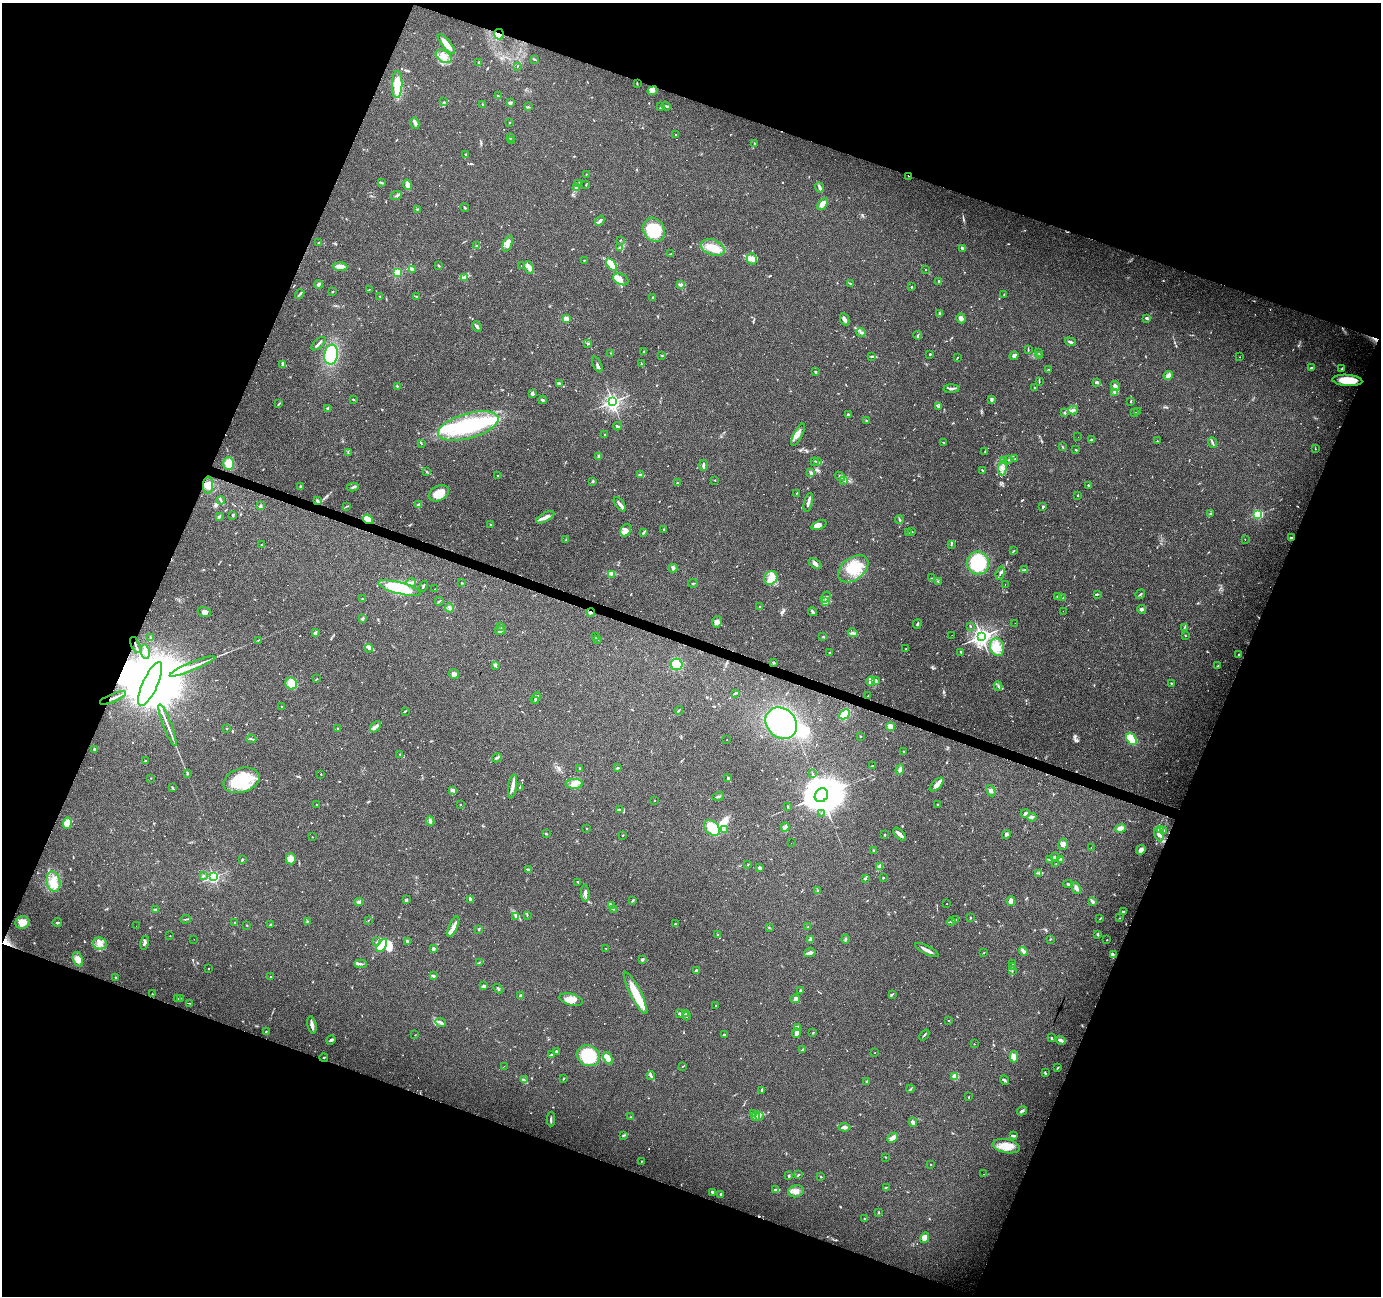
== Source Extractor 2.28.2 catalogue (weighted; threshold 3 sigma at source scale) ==
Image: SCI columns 1-5513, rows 207-5381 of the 5516 x 5653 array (HDU 1 of 3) = the unmasked area's bounding box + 8 px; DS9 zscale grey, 4 x 4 block average (1 PNG px = mean of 4 x 4 image px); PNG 1383 x 1298 px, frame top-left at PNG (2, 3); each listed source drawn as its Kron ellipse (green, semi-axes under 4 px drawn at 4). Shown black and unused: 41% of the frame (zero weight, under 4 of 7 exposures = <1% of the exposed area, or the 3 px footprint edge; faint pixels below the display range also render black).
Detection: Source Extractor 2.28.2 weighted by HDU 2 'WHT'. Background 0.035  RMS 0.0028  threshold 0.0115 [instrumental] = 3 sigma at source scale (4.09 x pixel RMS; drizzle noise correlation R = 1.36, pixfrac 0.8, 0.0396/0.0396 arcsec/px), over >= 5 px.
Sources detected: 996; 4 too faint to see at this stretch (4 x 4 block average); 11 inside a brighter object's white glare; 113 cosmic-ray / hot-pixel residue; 1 long thin detection or spike segment (spike, bleed or trail) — neither listed nor drawn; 33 coinciding with a brighter row at this scale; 80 inside a brighter listed object's ellipse — not listed separately; of the other 754, all 500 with FLUX_AUTO >= 0.682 (the completeness limit of this list) listed and drawn (254 fainter detections not listed), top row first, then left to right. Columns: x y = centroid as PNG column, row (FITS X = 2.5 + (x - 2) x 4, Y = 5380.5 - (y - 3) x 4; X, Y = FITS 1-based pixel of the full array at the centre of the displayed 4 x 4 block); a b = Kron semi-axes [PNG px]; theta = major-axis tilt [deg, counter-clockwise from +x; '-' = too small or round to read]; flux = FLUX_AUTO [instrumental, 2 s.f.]
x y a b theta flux
499 34 5 5 - 14
446 44 12 3 -51 21
444 56 9 5 -34 11
535 59 4 2 - 2
479 62 2 2 - 0.92
517 66 2 2 - 0.7
397 84 13 5 89 32
637 84 2 2 - 0.87
652 91 5 4 - 4.9
498 96 4 2 - 1.2
444 102 2 2 - 0.73
510 103 3 2 - 4.2
483 105 3 2 - 1.7
660 106 2 2 - 1.2
666 106 5 2 - 2.3
528 107 3 2 - 0.93
415 123 6 3 -74 4.1
509 123 3 2 - 0.86
676 135 2 2 - 1.2
510 138 2 2 - 0.87
512 140 3 2 - 0.89
754 143 2 2 - 0.95
466 155 2 2 - 0.87
586 174 2 2 - 0.8
908 176 2 2 - 0.84
381 182 3 2 - 1.6
579 183 3 2 - 1.2
407 185 5 3 - 13
586 185 3 2 - 1
576 187 3 2 - 11
820 187 5 2 - 5.3
396 196 6 2 18 1.9
822 204 6 4 54 13
465 207 4 2 - 1.3
417 209 2 2 - 1.2
600 221 5 2 - 3.5
654 230 12 10 -59 79
620 240 3 2 - 0.7
318 243 3 2 - 0.71
508 243 9 3 70 13
476 246 3 2 - 1.6
619 247 3 2 - 1.2
713 247 12 7 -19 24
962 248 4 2 - 2.3
670 254 3 2 - 0.94
752 259 5 5 - 7
584 260 2 2 - 1.7
521 265 2 2 - 14
611 265 7 3 -54 29
439 266 2 2 - 1.4
340 267 7 3 -2 9.9
529 268 6 3 -65 9.9
412 269 4 3 - 3.5
925 270 2 2 - 4.8
397 272 2 2 - 120
464 277 3 2 - 1.6
621 279 8 5 -25 9.6
939 281 3 2 - 1.3
851 283 3 2 - 1.4
318 284 4 2 - 2.7
681 285 4 2 - 2.5
911 287 2 2 - 1.1
369 289 3 2 - 0.72
332 291 2 2 - 0.98
300 294 5 2 - 2
1004 295 2 2 - 1.1
380 296 3 2 - 0.77
417 297 2 2 - 1
653 298 2 2 - 2.1
939 313 3 2 - 2.1
961 318 5 4 - 6.1
1146 318 3 3 - 2.3
566 319 4 3 - 9
845 319 6 3 -64 4.7
477 327 5 3 - 3.6
861 332 5 2 - 2.7
918 335 4 2 - 1.3
1070 342 5 2 - 3.3
587 343 3 2 - 1.1
319 344 8 2 43 4.3
1028 349 3 2 - 1.3
644 351 2 2 - 1.3
611 353 2 2 - 0.79
1038 353 2 2 - 0.8
930 354 2 2 - 1.5
331 355 10 6 80 83
662 355 3 2 - 1.1
1040 355 2 2 - 0.74
872 356 4 2 - 2.2
1014 356 5 3 - 2.9
957 357 2 2 - 0.81
1240 357 2 2 - 1.5
283 364 3 3 - 5.8
641 364 2 2 - 0.95
597 365 9 2 -67 4
1312 368 4 2 - 2
1342 368 3 2 - 2.2
1049 369 2 2 - 0.75
815 372 2 2 - 2.4
1168 376 5 3 - 8.8
1347 380 15 5 -4 32
1039 381 4 2 - 1.2
1096 382 4 2 - 1.9
559 383 2 2 - 3.4
397 386 3 2 - 1.3
1115 386 5 3 - 4.7
1035 388 2 2 - 1.3
951 389 8 2 0 3.6
1115 392 3 2 - 2.1
532 394 3 3 - 3.5
353 400 3 2 - 1
542 400 4 2 - 2.2
992 400 3 3 - 2.4
1131 401 3 2 - 1.3
612 402 2 2 - 610
279 404 4 2 - 1.8
939 406 4 2 - 2.2
328 409 4 2 - 2.4
1073 410 5 3 - 3.3
1138 412 2 2 - 0.74
1065 413 3 3 - 2.1
1135 413 3 2 - 0.91
848 415 2 2 - 4
866 421 3 2 - 1.3
468 426 31 12 16 140
618 426 4 2 - 1.9
605 434 2 2 - 0.84
798 435 12 4 64 9.5
1078 437 2 2 - 1
1091 440 2 2 - 2.2
1157 441 2 2 - 0.8
943 442 3 2 - 0.77
1212 443 5 2 - 2.4
422 444 2 2 - 0.72
1062 446 2 2 - 0.7
1315 449 2 2 - 0.68
1076 450 2 2 - 1.5
985 451 2 2 - 0.77
348 453 2 2 - 1
599 456 3 2 - 3
1015 459 2 2 - 0.7
1009 460 2 2 - 1.2
815 461 2 2 - 1.2
1003 461 2 2 - 0.82
818 462 2 2 - 1.1
229 463 6 5 - 19
703 465 5 2 - 4.3
1002 468 7 3 86 5.7
426 471 2 2 - 1.1
983 471 3 2 - 1.6
811 473 4 3 - 3.4
498 475 2 2 - 0.83
641 475 3 2 - 2.3
840 476 5 2 - 3
715 480 2 2 - 1.2
844 480 3 2 - 1.9
593 481 3 2 - 1.6
677 483 3 2 - 0.7
208 485 8 5 88 13
1088 485 2 2 - 1.5
300 486 2 2 - 1.2
353 487 6 2 13 2.9
439 493 10 7 26 24
797 493 3 2 - 1.1
1077 495 2 2 - 0.83
221 500 4 2 - 2
318 501 3 2 - 4.5
808 502 10 2 76 5.1
419 504 3 2 - 2.7
620 504 8 2 -53 5.5
260 506 2 2 - 4.2
346 506 3 2 - 1
1043 507 3 2 - 2.3
1210 514 3 2 - 1.7
1258 514 2 2 - 180
232 515 2 2 - 0.92
219 516 4 2 - 2.5
545 517 10 3 28 8.7
368 519 6 3 -34 20
899 519 4 2 - 2.1
491 525 2 2 - 0.9
819 525 8 4 20 12
664 529 2 2 - 1.7
626 530 6 5 - 7.2
644 532 3 2 - 2.2
912 532 3 2 - 1.1
908 533 3 2 - 2
1291 538 2 2 - 10
1245 539 2 2 - 1.7
566 540 2 2 - 0.87
951 544 3 2 - 1.4
261 545 2 2 - 0.73
1013 551 3 2 - 1.1
978 563 11 11 - 85
815 564 7 3 -33 5.4
673 568 4 3 - 6.4
853 569 17 11 37 44
1025 570 3 2 - 1.9
1000 573 7 2 73 2.8
611 574 2 2 - 2
771 578 7 6 - 12
932 578 3 2 - 0.81
411 582 5 3 - 4
938 582 3 2 - 1.4
461 583 2 2 - 0.85
693 583 4 2 - 1.4
1005 585 2 2 - 0.77
423 586 6 2 58 1.9
399 588 22 5 -15 79
435 589 2 2 - 0.72
1097 594 2 2 - 1.1
1140 594 5 2 - 1.5
1058 596 3 3 - 2
826 597 6 3 55 3.5
1063 598 2 2 - 0.88
362 599 2 2 - 0.77
439 601 4 2 - 1.8
826 601 4 3 - 3.3
760 607 2 2 - 0.94
450 608 4 2 - 2.2
1142 609 4 3 - 2.3
1063 611 2 2 - 3.2
204 612 6 5 - 6.6
591 612 4 2 - 3.8
812 612 4 2 - 2.9
362 619 3 2 - 2
717 622 6 4 78 5.7
1015 623 2 2 - 0.74
917 624 5 2 - 2.1
501 626 2 2 - 0.77
970 626 3 2 - 0.86
1184 627 2 2 - 1
500 630 5 4 - 3.9
315 633 4 3 - 2.6
853 633 5 3 - 3.6
952 635 2 2 - 1.4
1185 636 2 2 - 0.69
150 637 3 2 - 1.1
595 637 2 2 - 1
823 637 3 2 - 0.83
981 637 3 3 - 790
258 640 2 2 - 0.7
597 640 3 2 - 1.1
135 645 8 2 -69 3.2
997 647 9 7 -72 17
369 648 4 4 - 4.3
906 649 2 2 - 0.82
145 652 7 2 -80 4.2
961 652 3 2 - 1.3
830 653 2 2 - 0.69
1239 654 2 2 - 1.1
773 663 2 2 - 8.8
677 664 6 5 - 56
495 665 4 3 - 2.1
192 666 24 2 23 13
1218 666 3 2 - 1.5
454 674 5 5 - 5.6
317 679 3 2 - 1.2
871 681 5 3 - 8.9
876 681 4 3 - 2.6
1171 683 2 2 - 1.3
150 684 24 7 66 46000
291 684 6 5 - 38
998 686 4 2 - 2.3
735 693 3 2 - 2.3
868 696 3 2 - 0.97
113 698 14 2 22 6
535 698 6 3 57 3.5
535 701 3 2 - 3.9
282 706 2 2 - 1.2
679 710 4 2 - 1.5
405 711 3 2 - 1
845 714 6 4 44 41
781 723 17 14 -45 230
167 725 22 2 -69 10
375 727 6 3 47 4.8
891 727 4 4 - 11
227 728 2 2 - 0.71
338 729 2 2 - 0.75
860 736 2 2 - 1.4
251 739 5 2 - 2.4
727 739 2 2 - 5.2
1131 739 6 4 -51 41
95 749 2 2 - 10
904 752 2 2 - 1.7
400 754 2 2 - 0.77
497 758 5 2 - 2.4
145 761 2 2 - 1.8
872 766 3 2 - 1.9
617 768 3 2 - 1.9
580 769 3 2 - 2.1
900 769 5 3 - 3.9
188 774 2 2 - 0.79
321 774 2 2 - 1.3
813 774 2 2 - 0.76
151 778 2 2 - 1
728 778 3 2 - 3.7
241 780 18 12 18 76
574 784 9 5 0 11
937 784 8 4 44 10
513 786 12 3 80 9
172 787 3 2 - 1.6
520 788 2 2 - 0.87
453 790 4 3 - 4
991 791 6 3 -59 4.9
821 795 7 6 - 7800
718 796 6 2 15 2.8
655 800 2 2 - 1.4
317 805 2 2 - 1.3
460 805 3 2 - 0.82
938 805 3 2 - 0.94
788 806 2 2 - 0.86
620 810 3 2 - 1.4
821 813 2 2 - 6
1025 813 4 2 - 3.8
1032 817 4 3 - 4.6
430 821 4 3 - 3.5
67 823 6 3 74 26
785 827 4 3 - 3
712 828 9 6 -44 33
1121 828 5 3 - 6.4
587 829 2 2 - 1
1161 829 3 2 - 2.4
724 830 3 2 - 1.8
1164 831 3 3 - 2.2
546 834 3 2 - 1.3
900 834 8 3 -47 6.6
1006 834 4 2 - 2.8
1159 834 7 4 -71 8.2
623 835 2 2 - 0.95
884 835 2 2 - 1.2
312 837 2 2 - 0.76
791 843 2 2 - 2.8
1063 844 6 4 80 7.8
1091 848 2 2 - 2.6
874 850 3 2 - 1.4
1141 850 5 4 - 6.5
1055 857 4 3 - 3.7
291 859 5 5 - 13
242 860 3 2 - 2.1
1049 860 3 2 - 1.2
1061 860 2 2 - 1.3
748 864 2 2 - 0.79
1056 864 2 2 - 2
879 866 3 3 - 2.7
760 868 2 2 - 5.3
528 869 3 2 - 1.9
1038 873 3 2 - 1.2
203 876 3 2 - 1.7
214 877 2 2 - 280
883 878 2 2 - 1.1
866 879 2 2 - 0.78
53 882 10 7 -78 16
578 882 2 2 - 1.5
1068 884 4 2 - 2.3
1076 888 6 3 -69 5.5
817 891 3 2 - 2.1
585 893 8 2 -88 6.7
470 899 4 2 - 6.2
406 900 3 2 - 2.6
633 900 3 2 - 1.5
1011 901 5 3 - 8.7
359 902 4 3 - 3.8
1092 902 4 2 - 1.6
947 904 2 2 - 5.6
612 906 3 3 - 2.8
155 909 4 2 - 2.3
613 909 2 2 - 1.1
1123 911 4 2 - 1.5
527 915 3 2 - 0.86
515 917 2 2 - 0.7
970 917 2 2 - 1.3
1119 918 3 2 - 0.79
185 919 5 2 - 1.4
1100 919 3 2 - 1
368 920 2 2 - 0.9
956 920 4 2 - 2
22 922 7 6 - 15
57 922 5 2 - 1.8
307 922 2 2 - 1.9
951 922 4 2 - 2.1
235 923 2 2 - 0.91
271 924 3 2 - 1.8
675 924 3 2 - 1.4
247 925 2 2 - 1.1
136 926 2 2 - 0.73
453 927 11 3 68 9.4
769 927 2 2 - 0.89
808 927 2 2 - 0.8
479 929 2 2 - 1.2
1098 934 3 2 - 1.9
717 935 2 2 - 1.1
170 936 2 2 - 0.73
194 939 2 2 - 9.5
811 939 3 2 - 5.8
845 939 4 2 - 1.8
1050 939 3 2 - 0.9
1107 940 2 2 - 1.6
407 941 3 2 - 4.1
377 942 3 2 - 1.7
100 943 7 6 - 9.4
145 943 7 2 77 5.2
382 945 7 4 57 46
433 949 2 2 - 6.6
606 949 2 2 - 0.82
927 950 13 2 -27 7.8
1023 952 5 3 - 4.8
810 953 6 2 14 5.9
984 953 2 2 - 0.85
1113 954 3 2 - 1.8
78 959 8 4 -71 11
642 960 3 2 - 2.2
479 962 3 2 - 1.2
360 964 6 2 -2 3.8
1013 964 2 2 - 0.7
1013 966 2 2 - 1.1
209 968 2 2 - 0.81
696 970 3 2 - 2.1
1012 970 4 2 - 1.5
433 976 3 2 - 2.3
116 977 3 2 - 1.6
270 977 2 2 - 0.72
484 986 4 2 - 3.2
498 989 5 2 - 1.9
801 991 2 2 - 9.3
635 993 23 5 -63 39
152 994 2 2 - 0.74
892 994 3 2 - 1.3
520 996 3 2 - 2.2
180 998 3 2 - 0.96
178 999 2 2 - 1.4
795 999 5 3 - 2.8
571 1000 12 5 -15 16
189 1003 3 2 - 0.79
715 1005 2 2 - 0.69
679 1013 3 2 - 1.7
685 1013 3 2 - 2.3
686 1016 4 2 - 2.2
948 1020 2 2 - 0.87
441 1022 5 3 - 4.3
312 1025 9 3 -77 8.4
798 1027 4 3 - 4.9
266 1031 3 2 - 0.97
796 1033 5 3 - 9.8
813 1033 3 2 - 1.2
415 1035 2 2 - 0.7
724 1035 3 2 - 1.9
924 1035 6 2 49 1.7
1051 1037 2 2 - 1.1
331 1040 5 2 - 2.5
1061 1040 5 2 - 5.8
974 1044 2 2 - 0.82
803 1049 3 2 - 1.5
556 1052 3 2 - 2.3
875 1053 2 2 - 0.86
551 1055 3 2 - 2
588 1056 12 10 -30 64
324 1057 4 2 - 1.2
1014 1057 5 4 - 12
608 1058 6 3 -68 5.9
504 1066 2 2 - 1.4
683 1066 2 2 - 0.98
1058 1068 3 2 - 1.2
1045 1073 3 2 - 1.4
651 1076 4 2 - 2.7
955 1077 4 3 - 13
563 1079 3 2 - 1.4
524 1080 2 2 - 1.2
1004 1080 5 2 - 2.2
867 1082 3 2 - 0.97
910 1089 4 2 - 1.4
761 1091 3 2 - 1.1
969 1097 3 2 - 0.84
1022 1111 5 2 - 2.8
753 1114 2 2 - 1.3
759 1116 4 2 - 2.3
631 1117 2 2 - 0.79
756 1117 4 2 - 3.2
551 1119 7 2 -90 2.8
913 1122 5 3 - 2.9
844 1127 6 3 -3 4.1
623 1136 2 2 - 1.5
1014 1136 4 2 - 1.9
893 1138 6 2 44 11
1006 1146 14 7 -11 25
885 1157 2 2 - 0.98
641 1161 2 2 - 1.2
931 1164 2 2 - 1.5
984 1174 2 2 - 1.1
788 1175 2 2 - 1.3
798 1175 3 2 - 1.6
821 1177 2 2 - 0.84
887 1187 2 2 - 0.81
776 1190 3 2 - 2
796 1191 8 6 13 11
713 1193 4 2 - 4.7
721 1194 3 2 - 1.6
878 1212 2 2 - 1.6
865 1218 2 2 - 1.2
924 1238 5 4 - 9.4
Overlapping masked pixels (flux is a lower limit): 7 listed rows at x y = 499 34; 908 176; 368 519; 591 612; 135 645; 150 684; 113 698
Diffuse or blended objects may show on this block-average render without a row.